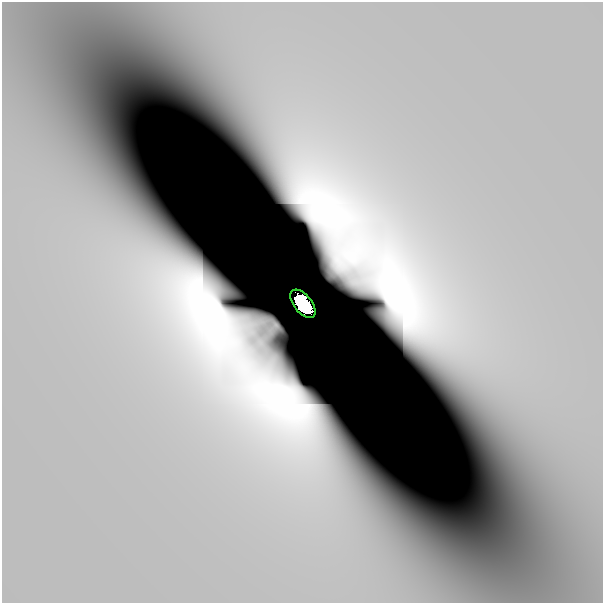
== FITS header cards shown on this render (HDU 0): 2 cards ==
NAXIS1  =                  601
NAXIS2  =                  601

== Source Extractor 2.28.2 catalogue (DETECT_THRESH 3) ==
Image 601 x 601 px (HDU 0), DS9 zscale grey, 1 PNG px = 1 image px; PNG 605 x 605 px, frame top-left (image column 1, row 601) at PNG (2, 2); each listed source drawn as its Kron ellipse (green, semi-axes under 4 px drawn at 4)
Background 5.21e-11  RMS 7.7e-11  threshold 2.32e-10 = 3 sigma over >= 5 px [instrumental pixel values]
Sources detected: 5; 4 with non-positive FLUX_AUTO (blend fragments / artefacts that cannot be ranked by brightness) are neither listed nor drawn; the other 1 listed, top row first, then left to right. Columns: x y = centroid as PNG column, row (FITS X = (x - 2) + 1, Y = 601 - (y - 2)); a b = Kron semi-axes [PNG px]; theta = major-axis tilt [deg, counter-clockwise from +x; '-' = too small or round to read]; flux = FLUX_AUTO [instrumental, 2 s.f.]
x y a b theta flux
303 304 16 9 -51 11
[4 non-positive-flux detections neither listed nor drawn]